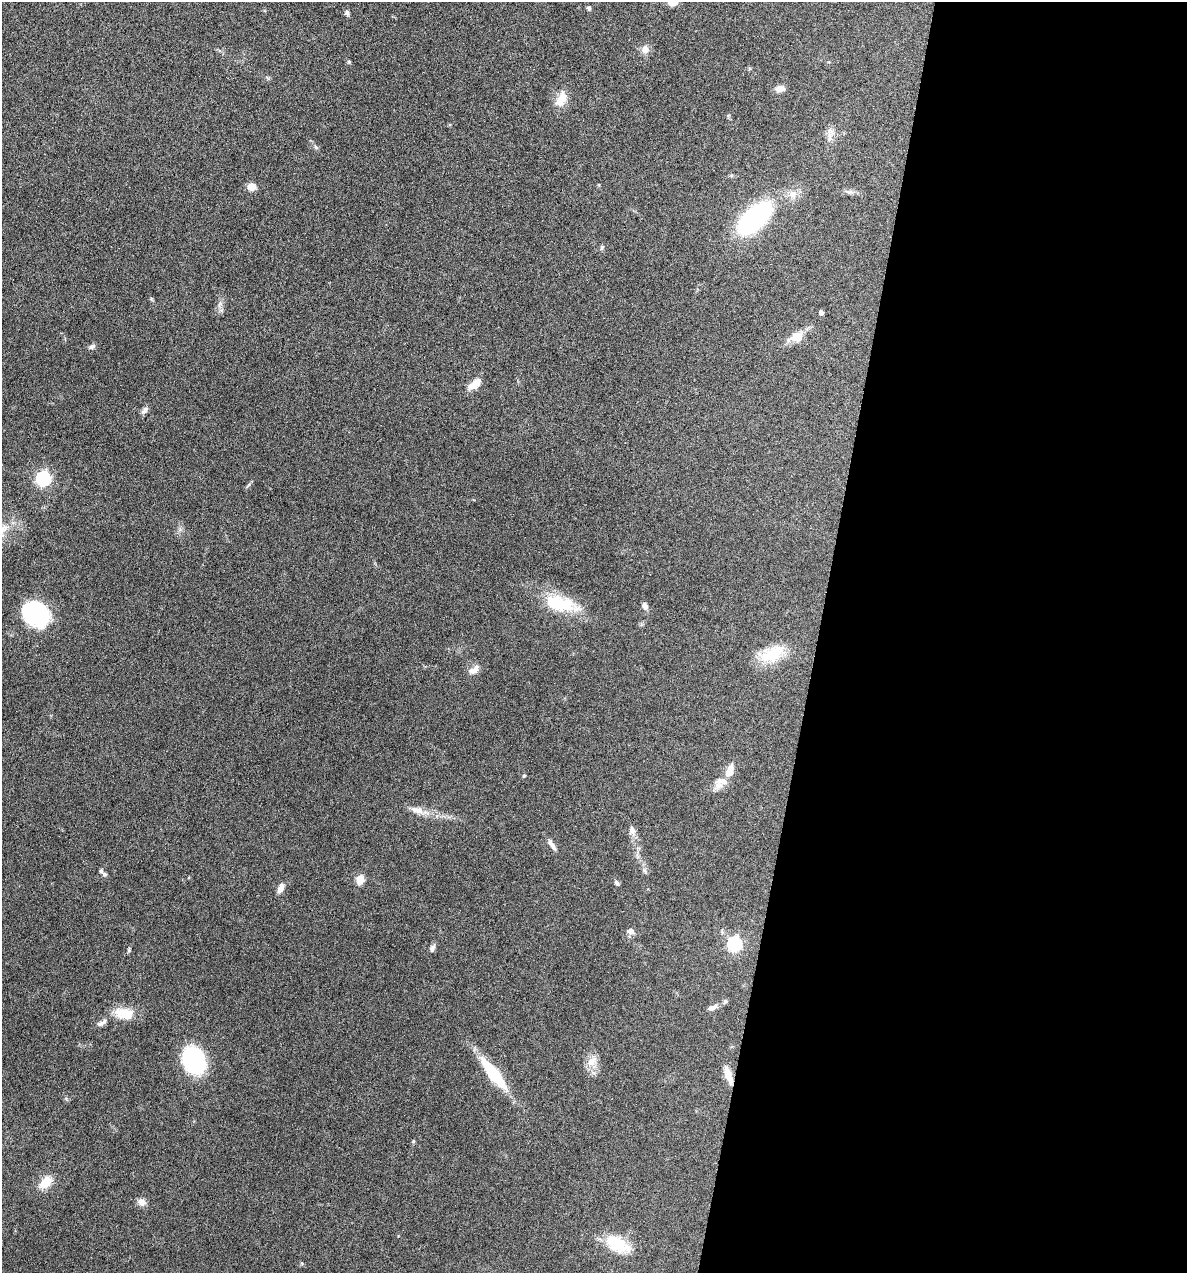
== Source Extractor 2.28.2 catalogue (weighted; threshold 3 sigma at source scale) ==
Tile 12 of 4 x 4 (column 4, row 3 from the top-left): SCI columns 3678-4862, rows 1272-2542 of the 5105 x 5085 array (HDU 1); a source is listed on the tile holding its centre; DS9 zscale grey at full resolution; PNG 1189 x 1275 px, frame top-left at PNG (2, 2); no overlay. Shown black and unused: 31% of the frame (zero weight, under 4 of 8 exposures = <1% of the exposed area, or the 3 px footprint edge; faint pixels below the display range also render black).
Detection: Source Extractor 2.28.2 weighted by HDU 2 'WHT'; one run over the whole footprint, this tile lists its part. Background 0.148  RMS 0.0057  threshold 0.0233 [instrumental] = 3 sigma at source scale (4.09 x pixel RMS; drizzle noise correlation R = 1.36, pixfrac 0.8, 0.05/0.05 arcsec/px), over >= 5 px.
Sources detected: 57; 4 inside a brighter listed object's ellipse — not listed separately; the other 53 listed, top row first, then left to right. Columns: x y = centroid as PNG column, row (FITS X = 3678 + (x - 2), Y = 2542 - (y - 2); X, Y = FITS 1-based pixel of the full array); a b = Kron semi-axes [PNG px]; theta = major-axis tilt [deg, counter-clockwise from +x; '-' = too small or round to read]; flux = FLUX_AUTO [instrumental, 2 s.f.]
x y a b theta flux
672 2 10 8 -12 5.5
589 8 6 4 -45 0.97
347 12 7 5 -73 1.4
645 49 10 9 - 3.6
349 62 5 4 - 0.71
749 68 5 4 - 0.63
780 88 10 7 7 3.7
560 101 20 12 46 6.8
831 131 12 6 -25 2.4
316 147 7 4 -46 0.89
251 187 8 7 - 4.8
850 192 10 4 13 1.4
792 194 12 10 -39 4.1
754 219 27 14 43 110
602 247 7 5 75 0.97
821 312 4 4 - 1.6
796 335 16 10 28 6
92 346 8 6 23 1.5
474 384 19 8 36 5.6
145 410 12 6 46 1.9
43 478 6 6 - 100
560 603 46 19 -14 23
645 606 9 6 -66 2.1
36 613 24 20 -33 66
772 654 34 16 30 17
474 670 18 8 36 3.5
729 771 15 8 70 6.7
524 776 5 4 - 0.57
719 785 15 11 36 4.5
417 810 20 8 -15 4.9
632 830 11 7 -79 2.4
552 845 16 5 -53 2.4
645 871 7 4 -71 0.97
104 874 5 5 - 1.1
360 879 5 5 - 18
617 883 7 4 -51 1.3
280 888 12 6 64 2.9
630 931 9 6 -4 2.6
735 943 7 6 - 92
432 948 11 6 72 1.6
129 950 6 4 72 0.74
725 1001 6 5 - 1
712 1008 13 7 23 2.5
124 1013 25 13 -10 10
103 1022 13 5 42 2.1
194 1060 19 15 -65 69
592 1061 17 10 45 4.9
493 1073 45 12 -52 24
728 1075 23 7 -71 5.7
413 1141 5 4 - 0.6
45 1182 17 11 46 8.4
141 1202 10 8 -36 3.1
617 1244 32 17 -27 17
Overlapping masked pixels (flux is a lower limit): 1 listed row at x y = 728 1075
Isophote crosses this tile's border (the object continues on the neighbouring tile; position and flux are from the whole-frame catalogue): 1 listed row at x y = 672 2